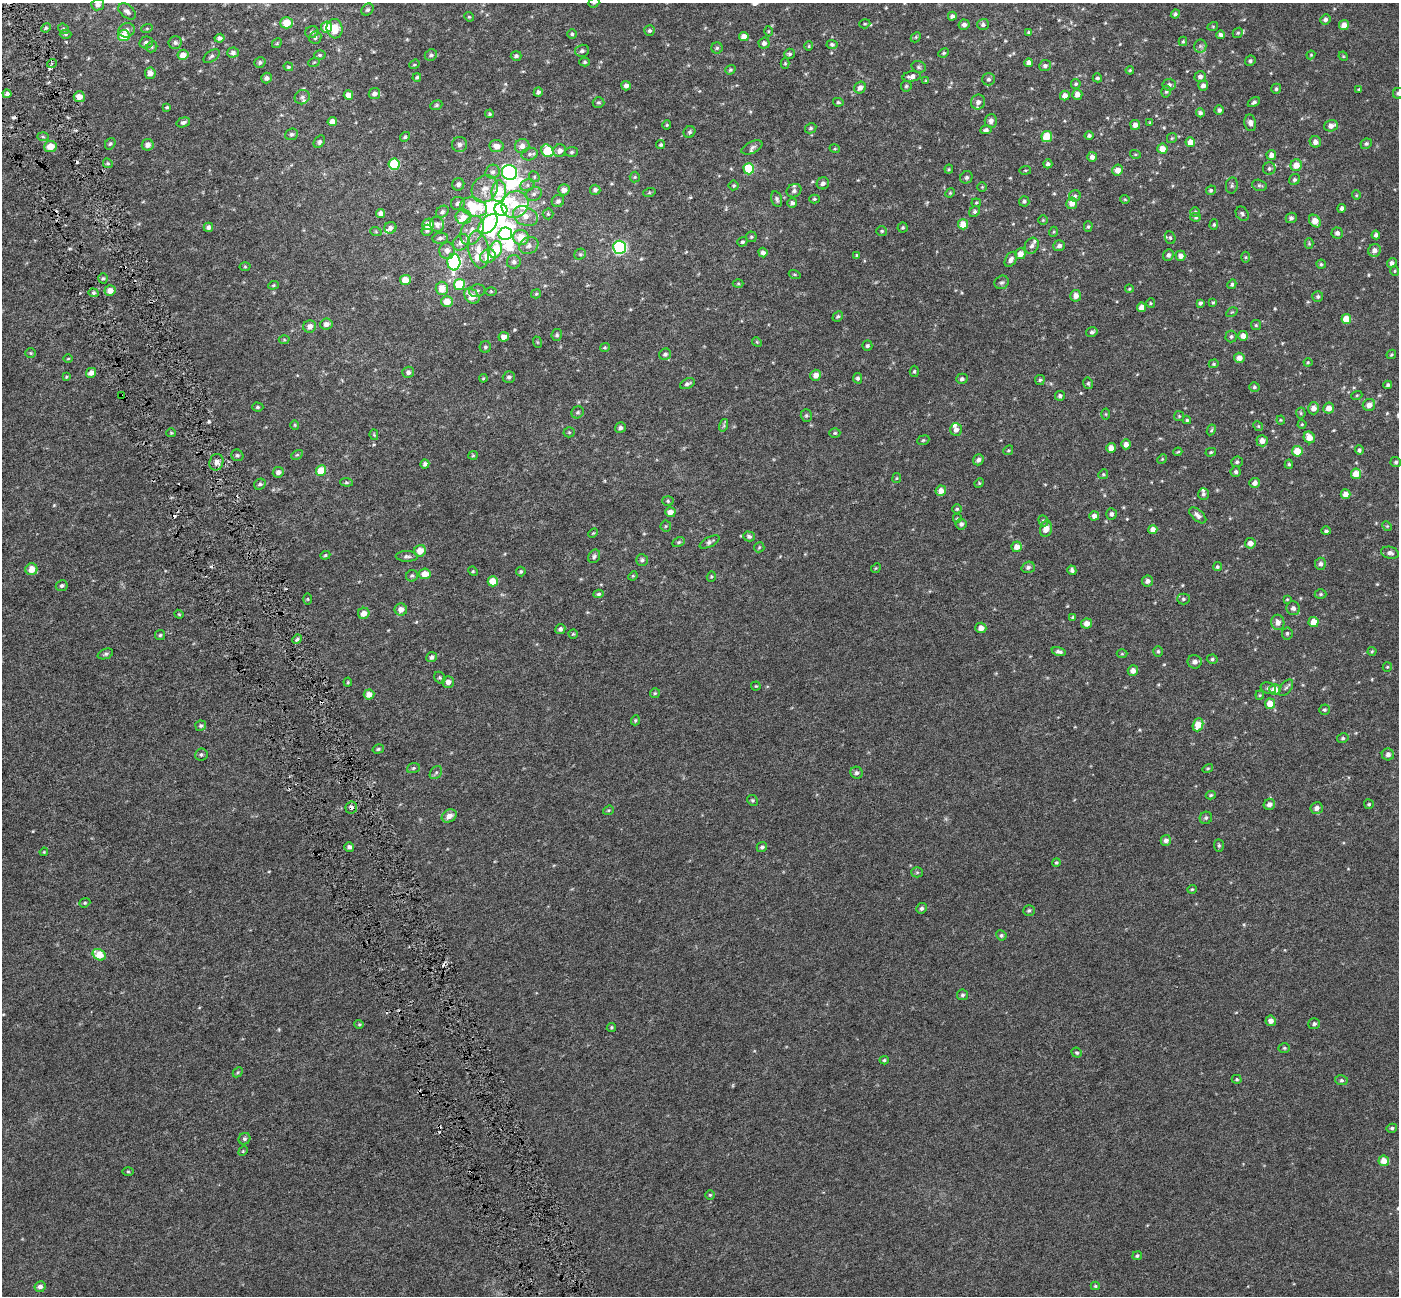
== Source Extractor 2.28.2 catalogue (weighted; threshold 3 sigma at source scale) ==
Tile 11 of 4 x 4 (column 3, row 3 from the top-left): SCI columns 2796-4192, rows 1438-2731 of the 5589 x 5407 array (HDU 1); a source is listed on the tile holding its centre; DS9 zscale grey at full resolution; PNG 1401 x 1298 px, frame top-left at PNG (2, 3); each listed source drawn as its Kron ellipse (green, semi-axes under 4 px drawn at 4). Shown black and unused: <1% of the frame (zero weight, under 3 of 6 exposures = <1% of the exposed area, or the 3 px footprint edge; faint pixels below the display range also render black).
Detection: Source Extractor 2.28.2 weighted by HDU 2 'WHT'; one run over the whole footprint, this tile lists its part. Background 6.72e-04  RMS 0.0026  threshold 0.0105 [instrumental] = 3 sigma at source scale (4.09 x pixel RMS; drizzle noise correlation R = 1.36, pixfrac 0.8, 0.0396/0.0396 arcsec/px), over >= 5 px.
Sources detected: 564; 1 too faint to see at this stretch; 7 inside a brighter object's white glare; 12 cosmic-ray / hot-pixel residue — neither listed nor drawn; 13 inside a brighter listed object's ellipse — not listed separately; of the other 531, all 500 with FLUX_AUTO >= 0.21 (the completeness limit of this list) listed and drawn (31 fainter detections not listed), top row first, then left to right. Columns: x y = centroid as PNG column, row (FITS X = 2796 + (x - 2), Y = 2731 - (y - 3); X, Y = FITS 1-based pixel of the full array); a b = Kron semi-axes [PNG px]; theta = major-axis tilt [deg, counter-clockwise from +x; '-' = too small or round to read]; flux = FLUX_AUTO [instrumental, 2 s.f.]
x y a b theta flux
594 3 6 4 20 0.3
98 5 6 5 - 0.86
368 10 7 5 43 0.5
127 11 10 6 -38 0.87
1175 14 5 4 - 0.42
952 16 4 4 - 0.59
469 17 5 4 - 0.28
1325 19 5 5 - 0.65
286 23 6 5 - 3.6
865 24 6 4 19 0.32
983 24 5 5 - 0.6
964 25 5 5 - 0.86
1344 25 5 5 - 2.2
1213 26 5 3 - 0.22
327 27 5 5 - 3.9
46 28 5 4 - 0.32
147 28 6 3 20 0.25
63 29 6 5 - 0.34
335 29 10 8 -83 3.9
127 30 8 7 - 1.1
649 31 5 5 - 0.48
768 31 5 3 - 0.22
312 32 7 6 - 0.57
1029 33 4 4 - 0.38
1238 33 5 4 - 0.32
65 34 6 4 1 0.33
572 34 4 4 - 0.4
1221 35 4 4 - 0.67
124 36 6 5 - 3.6
744 37 5 4 - 1.7
916 37 6 4 47 0.28
219 38 5 4 - 0.66
315 38 6 6 - 0.5
1183 41 5 4 - 0.26
146 43 7 6 - 0.72
175 43 6 6 - 0.58
277 43 5 4 - 0.28
764 43 5 5 - 0.79
832 44 5 4 - 0.5
809 46 4 4 - 0.26
1200 46 6 6 - 0.52
152 47 6 5 - 0.39
717 48 5 5 - 0.38
582 51 7 6 - 0.62
233 53 6 5 - 0.67
944 53 5 4 - 0.31
790 54 5 5 - 0.42
183 55 5 5 - 1.7
320 55 6 5 - 0.36
431 55 6 5 - 0.53
1311 55 4 4 - 0.21
211 56 9 5 36 0.59
516 56 5 5 - 0.53
1343 56 5 4 - 0.24
1250 61 5 5 - 0.43
314 62 6 3 19 0.24
585 62 5 4 - 0.34
52 63 5 3 - 0.33
260 63 6 5 - 0.48
785 63 5 4 - 0.27
1029 63 4 4 - 1.1
414 64 5 4 - 0.39
1045 66 6 5 - 0.62
288 67 5 4 - 0.26
919 67 7 5 -16 0.44
730 70 5 4 - 0.32
1130 70 4 4 - 0.23
150 73 6 5 - 1.3
912 76 9 5 8 1
417 77 4 3 - 0.34
1200 77 5 5 - 0.85
266 78 5 5 - 0.72
1097 78 5 4 - 0.39
988 79 6 6 - 0.6
926 81 3 3 - 0.26
1076 84 5 4 - 0.36
1169 85 6 6 - 0.76
1203 85 5 5 - 0.89
626 86 5 4 - 0.9
906 86 5 5 - 0.37
860 88 6 5 - 1.2
1276 89 5 4 - 0.4
1359 89 4 3 - 0.27
538 92 4 4 - 0.64
1166 92 6 4 73 0.36
1398 93 6 5 - 0.48
7 94 4 4 - 0.73
374 94 6 5 - 0.91
1077 94 5 5 - 1.6
348 95 5 4 - 2
1065 95 5 4 - 1.4
79 97 5 5 - 2.2
302 97 8 7 - 0.65
598 102 6 5 - 0.4
838 102 5 4 - 0.29
978 102 7 7 - 1.1
1254 102 7 4 29 0.43
436 105 6 4 22 0.32
167 107 4 3 - 0.33
1219 110 4 4 - 0.61
1200 113 4 4 - 0.54
490 114 4 4 - 0.33
991 121 7 6 - 0.98
183 122 7 5 17 0.65
332 122 5 4 - 1.7
1150 122 3 3 - 0.21
1250 123 8 6 -78 0.95
667 125 4 4 - 0.26
1135 125 5 5 - 1.3
1331 126 7 5 16 1.3
811 128 6 5 - 0.44
986 130 6 4 6 0.51
689 132 6 5 - 0.44
292 134 6 5 - 0.51
1047 136 5 5 - 5.2
1089 136 4 4 - 0.44
43 137 6 4 -2 0.3
405 137 5 4 - 0.38
1172 138 5 5 - 0.27
319 142 7 5 50 0.55
1190 142 5 5 - 2.5
1315 142 6 5 - 1.2
110 144 6 4 56 0.38
459 144 7 7 - 0.95
1366 144 6 5 - 0.42
148 145 6 5 - 1.2
661 145 4 4 - 0.37
50 146 6 5 - 2.7
497 146 7 6 - 1.5
522 146 7 7 - 1.3
752 147 11 6 25 0.66
835 149 5 3 - 0.21
1162 149 5 5 - 2.1
547 151 7 5 -50 8.1
560 151 6 6 - 1.1
572 152 6 5 - 0.42
530 154 8 6 16 0.6
1135 154 5 3 - 0.22
1271 155 5 4 - 1.2
1092 157 5 4 - 0.85
108 163 5 4 - 0.34
394 164 5 5 - 13
1048 164 4 4 - 0.53
1296 165 6 5 - 2.4
749 169 5 5 - 8.7
949 169 4 4 - 0.25
1269 169 6 6 - 0.55
1025 170 6 3 8 0.23
1118 170 5 5 - 1.7
493 172 7 7 - 0.86
509 173 8 7 - 31
534 177 5 5 - 0.36
635 177 5 5 - 0.32
966 177 6 6 - 0.52
1294 180 6 5 - 0.41
823 183 6 6 - 0.69
458 184 6 6 - 0.74
527 185 7 5 23 0.62
734 185 5 5 - 0.33
1232 185 8 6 79 0.46
1259 185 7 5 -15 0.49
982 187 5 5 - 0.24
485 189 14 12 53 2.8
564 190 6 5 - 1.2
595 190 5 5 - 0.62
1211 190 5 4 - 0.38
499 191 11 7 84 6.8
794 191 7 6 - 0.67
649 193 6 4 19 0.3
950 193 5 4 - 0.25
534 194 8 6 23 0.74
1356 195 5 4 - 0.24
1075 196 6 5 - 0.44
777 199 8 5 -76 0.54
814 199 5 4 - 0.3
1125 199 4 4 - 0.24
558 201 6 6 - 0.7
1024 201 5 5 - 0.48
458 203 7 6 - 0.73
792 203 5 5 - 0.63
976 203 4 4 - 0.25
1072 203 6 5 - 1.6
515 204 14 12 45 4.9
474 207 14 9 -17 9.2
1342 208 4 4 - 0.62
501 209 6 6 - 30
975 211 6 5 - 0.49
442 212 7 5 34 0.58
1195 212 5 5 - 0.35
381 214 4 4 - 1.7
548 214 5 5 - 0.33
1242 214 7 6 - 0.52
525 216 13 9 -26 2.4
463 217 8 7 - 2
1196 217 5 4 - 0.33
1291 218 5 5 - 0.59
1043 220 5 5 - 0.24
1315 221 7 5 -52 2.4
428 224 6 5 - 2.4
437 224 7 7 - 0.96
488 224 12 7 47 17
963 224 5 5 - 3.1
1214 225 5 4 - 0.3
208 227 5 4 - 0.72
903 227 5 5 - 0.36
1088 227 5 4 - 0.35
390 228 6 5 - 0.82
427 230 5 5 - 0.41
472 230 15 10 65 2.6
882 231 5 4 - 0.33
376 232 6 4 -20 0.27
1053 232 5 3 - 0.21
1337 233 5 5 - 0.8
505 234 7 6 - 28
1376 235 4 4 - 0.66
751 237 5 5 - 0.35
440 238 7 5 11 0.65
521 238 8 7 - 3.8
1170 238 6 5 - 0.38
461 242 9 7 44 1.5
742 242 5 4 - 0.4
1309 243 5 4 - 0.27
529 246 10 8 30 1.1
1032 246 8 6 63 0.71
1059 246 6 5 - 0.78
619 247 6 6 - 37
478 249 19 10 -80 3.1
496 250 8 6 70 8
1374 250 6 6 - 1.1
447 251 8 8 - 1.3
763 253 5 4 - 0.75
580 254 6 5 - 0.36
1020 254 5 5 - 1.6
1168 255 6 5 - 0.65
488 256 8 6 23 3.5
857 256 3 3 - 0.3
1180 256 5 5 - 1.1
1246 257 5 3 - 0.25
1011 259 8 5 60 0.94
454 262 8 6 -89 27
514 262 7 7 - 0.72
1392 263 5 4 - 0.7
1321 264 4 4 - 0.3
245 267 5 3 - 0.25
1395 271 5 3 - 0.21
795 274 6 4 -18 0.29
103 278 5 4 - 0.37
405 280 5 5 - 2.5
1002 282 7 6 - 0.57
738 284 5 3 - 0.24
1232 284 5 4 - 0.41
273 285 5 4 - 0.28
459 285 5 5 - 9.3
442 288 6 6 - 2.5
1129 289 4 4 - 0.25
110 291 5 5 - 1.9
477 291 8 6 12 0.66
491 291 6 4 -1 0.26
93 293 5 4 - 0.38
536 294 5 4 - 0.28
472 296 9 6 -46 3.4
1076 296 6 5 - 1.2
1318 296 5 5 - 0.48
447 301 6 5 - 2.9
1213 302 4 3 - 0.23
1151 303 5 4 - 0.26
1200 303 4 4 - 0.47
1141 307 4 4 - 1.6
1232 312 6 4 31 0.25
838 316 6 4 42 0.37
1346 319 5 5 - 4.8
326 324 6 5 - 1.1
1256 325 5 5 - 0.34
310 326 6 6 - 1.3
1092 332 6 4 14 0.52
557 335 6 5 - 0.48
1231 336 6 5 - 0.49
1243 336 5 5 - 1.4
504 337 5 4 - 1.4
284 340 5 3 - 0.23
537 342 6 3 -71 0.23
757 342 5 4 - 0.27
867 346 5 5 - 0.42
485 347 6 5 - 0.43
605 348 5 4 - 0.28
31 353 5 5 - 0.29
665 354 6 5 - 0.52
1391 354 5 4 - 0.28
1239 358 5 5 - 1.4
68 359 4 3 - 0.21
1308 362 4 4 - 0.25
1214 364 5 4 - 0.28
914 371 6 4 86 0.37
408 372 6 5 - 0.71
91 373 5 4 - 1.3
816 375 5 5 - 1.5
66 377 4 4 - 0.26
509 377 6 5 - 0.57
483 378 4 3 - 0.23
858 378 5 4 - 0.58
962 379 6 5 - 0.53
1040 380 5 5 - 0.4
1088 383 6 4 -76 0.36
687 384 8 5 24 0.63
1388 385 4 4 - 0.39
1254 387 5 4 - 0.39
121 395 3 2 - 0.3
1357 395 5 3 - 0.24
1060 396 5 4 - 0.52
1369 405 6 6 - 1.4
258 407 6 4 -1 0.36
1314 408 6 5 - 1.7
1329 408 5 5 - 1.6
578 412 6 5 - 0.43
1301 413 5 5 - 0.31
1106 414 5 3 - 0.23
806 416 6 5 - 0.41
1179 416 5 5 - 0.27
1187 420 4 4 - 0.32
1281 420 4 4 - 0.22
1302 424 4 4 - 0.23
295 425 4 4 - 0.22
724 425 6 4 72 0.39
1258 426 5 4 - 0.26
620 428 5 5 - 0.66
956 430 6 6 - 1.1
1211 430 5 4 - 0.3
569 432 5 5 - 0.29
171 433 4 4 - 0.24
835 433 5 4 - 0.34
374 435 5 4 - 0.23
1309 437 6 5 - 2.2
923 440 6 4 22 0.33
1262 441 5 5 - 1.4
1126 444 5 4 - 1.4
1111 448 5 4 - 1.4
1008 450 5 4 - 0.28
1359 450 4 4 - 0.46
1297 451 5 5 - 3.8
1178 452 4 3 - 0.24
1211 452 5 4 - 0.31
237 455 6 5 - 0.5
297 455 6 4 28 0.34
473 455 5 4 - 0.26
1162 459 5 4 - 0.25
978 460 6 5 - 0.77
216 462 8 7 - 0.88
1237 462 6 5 - 0.46
1396 462 5 5 - 0.45
425 464 4 4 - 0.59
1289 464 4 4 - 0.31
321 471 5 5 - 4.7
278 472 5 5 - 1
1236 472 5 5 - 0.52
1103 474 5 4 - 0.26
1356 474 5 5 - 3.1
897 478 5 4 - 0.24
346 482 6 4 -5 0.31
979 483 5 4 - 0.26
1255 483 5 5 - 1.2
260 484 6 5 - 0.55
941 491 5 5 - 1.6
1203 494 6 5 - 0.45
1345 494 5 5 - 1.6
668 501 6 5 - 0.36
957 509 5 4 - 0.34
670 512 5 5 - 1.6
1111 514 5 5 - 0.62
1198 515 10 5 -41 0.98
1094 516 5 4 - 1
957 519 5 5 - 0.36
1043 521 6 4 -69 0.36
961 524 5 5 - 0.67
666 526 5 5 - 0.29
1387 526 5 4 - 0.28
1046 529 8 6 77 2.1
1153 530 4 4 - 1.9
1326 531 5 4 - 0.44
593 533 5 3 - 0.21
749 536 6 5 - 0.51
679 542 6 4 27 0.37
709 542 11 5 28 0.68
1250 543 5 5 - 1.4
759 547 5 5 - 0.29
1017 547 5 5 - 1.8
420 551 6 5 - 2.6
1390 553 9 6 -14 0.81
325 555 5 4 - 0.31
407 556 11 5 0 0.66
594 556 7 5 57 0.54
642 560 6 5 - 0.5
1320 564 6 5 - 0.73
1028 567 7 5 18 0.61
1217 567 5 4 - 0.33
876 568 5 4 - 0.25
31 569 6 6 - 2.9
1072 570 5 4 - 0.55
473 571 5 4 - 0.28
521 572 5 5 - 0.36
425 574 6 5 - 2.2
412 576 6 5 - 0.41
633 576 5 4 - 0.24
711 576 5 4 - 0.29
493 581 5 5 - 3.9
1147 581 6 5 - 0.77
62 586 6 5 - 0.54
599 594 5 4 - 0.4
1320 594 6 4 0 0.36
308 599 6 4 -90 0.23
1183 599 6 5 - 0.42
1287 599 4 3 - 0.21
1293 608 7 6 - 0.8
401 609 6 6 - 1.6
364 613 6 5 - 1.6
179 614 4 4 - 0.21
1072 617 4 3 - 0.23
1278 622 8 6 -78 1.6
1314 622 5 5 - 2.7
1087 624 5 5 - 1.5
981 628 5 5 - 1.4
560 629 5 4 - 0.69
1287 633 6 5 - 0.42
573 634 4 4 - 0.28
160 635 5 5 - 0.32
297 639 5 4 - 0.4
1059 651 7 4 -13 0.65
1158 651 5 4 - 0.35
1372 651 4 4 - 0.25
105 654 8 5 20 0.48
1122 654 5 3 - 0.22
432 657 5 5 - 0.73
1212 659 5 4 - 0.38
1195 662 7 6 - 1
1387 667 5 4 - 0.28
1133 670 5 5 - 1.4
440 678 6 5 - 0.39
348 682 4 4 - 0.24
448 682 6 6 - 1.4
756 686 4 4 - 0.24
1268 688 8 5 -19 0.61
1286 688 9 5 54 0.54
1275 689 5 5 - 2.6
655 693 5 5 - 0.3
369 694 5 5 - 1.8
1260 695 4 4 - 0.25
1270 704 5 5 - 3.1
1324 710 5 5 - 0.38
635 720 5 4 - 0.31
1198 725 7 5 70 3.7
201 726 5 5 - 0.4
1343 738 6 4 13 0.38
378 749 6 4 16 0.37
201 754 6 6 - 0.47
1388 754 6 6 - 0.86
413 768 6 5 - 0.38
1208 768 5 4 - 0.3
436 772 7 5 52 0.45
856 773 6 6 - 0.59
1211 795 5 4 - 0.35
752 800 5 5 - 0.38
1269 804 6 5 - 1.1
1369 804 5 5 - 0.37
351 807 6 6 - 0.63
1317 808 6 6 - 1.1
608 810 6 4 19 0.29
449 816 8 6 31 1.7
1206 818 6 6 - 0.47
1166 840 5 5 - 0.93
1219 845 6 5 - 0.37
349 847 5 4 - 0.78
762 847 5 5 - 0.53
44 852 4 3 - 0.23
1056 862 4 4 - 0.29
917 872 5 5 - 0.35
1192 889 5 4 - 0.27
85 903 6 4 21 0.31
921 908 5 5 - 0.56
1029 910 5 5 - 0.46
1001 935 5 5 - 0.44
99 955 7 5 -34 4.5
962 995 5 5 - 0.49
1271 1021 5 5 - 1.3
359 1024 5 4 - 0.26
1314 1024 6 5 - 0.61
611 1027 5 4 - 0.29
1284 1048 6 5 - 0.33
1077 1053 5 4 - 0.35
884 1060 4 4 - 0.34
238 1072 6 4 45 0.35
1237 1079 5 4 - 0.33
1341 1080 6 5 - 0.44
1392 1128 5 4 - 0.44
244 1139 6 5 - 0.46
243 1151 5 4 - 0.24
1384 1161 5 5 - 2.4
128 1171 6 4 -1 0.26
710 1195 5 4 - 0.28
1137 1256 5 4 - 0.37
1095 1286 4 4 - 0.29
40 1287 6 5 - 0.98
Overlapping masked pixels (flux is a lower limit): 2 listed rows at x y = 121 395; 351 807
Isophote crosses this tile's border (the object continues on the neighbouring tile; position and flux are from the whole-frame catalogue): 2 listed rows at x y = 594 3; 1398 93
Unlisted compact peaks at least as high as the median listed source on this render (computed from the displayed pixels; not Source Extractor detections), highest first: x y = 209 421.